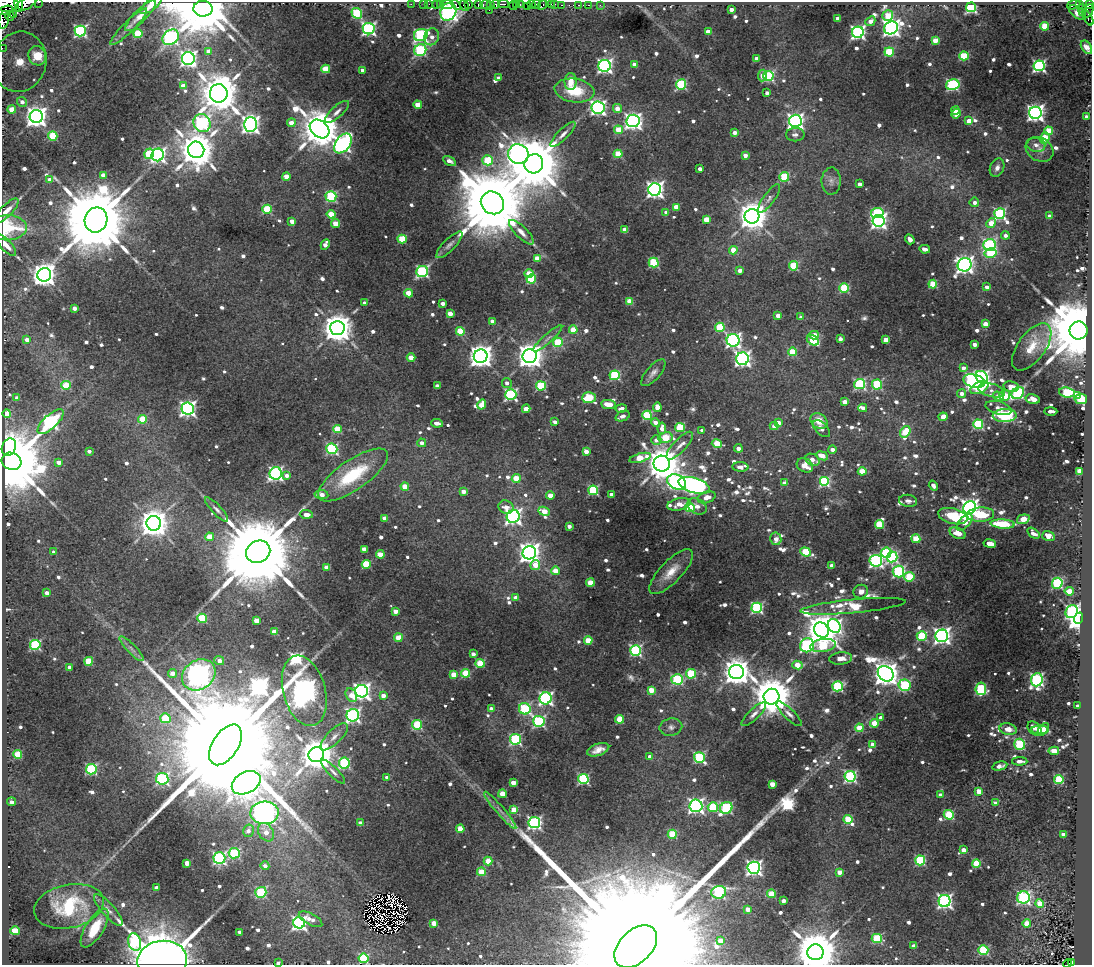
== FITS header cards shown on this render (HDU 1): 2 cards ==
NAXIS1  =                 1090
NAXIS2  =                  963

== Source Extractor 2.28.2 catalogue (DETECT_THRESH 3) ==
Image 1090 x 963 px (HDU 1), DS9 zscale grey, 1 PNG px = 1 image px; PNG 1094 x 967 px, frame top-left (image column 1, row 963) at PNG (2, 2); each listed source drawn as its Kron ellipse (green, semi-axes under 4 px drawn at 4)
Background 0.463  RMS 0.013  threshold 0.0399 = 3 sigma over >= 5 px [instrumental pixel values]
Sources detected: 907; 6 with non-positive FLUX_AUTO (blend fragments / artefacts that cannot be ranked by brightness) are neither listed nor drawn; of the other 901, the 500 brightest by FLUX_AUTO listed and drawn (401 fainter detections omitted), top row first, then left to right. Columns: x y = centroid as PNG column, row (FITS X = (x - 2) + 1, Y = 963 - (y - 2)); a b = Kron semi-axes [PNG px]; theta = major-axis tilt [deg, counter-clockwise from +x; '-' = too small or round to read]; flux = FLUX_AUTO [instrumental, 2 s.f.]
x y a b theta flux
38 2 3 2 - 88
6 4 13 7 -3 3800
19 4 6 4 -72 1000
26 4 12 5 31 1600
411 4 2 2 - 9.4
423 4 2 2 - 13
429 4 2 2 - 11
436 4 2 2 - 21
440 4 3 2 - 7.7
468 4 3 2 - 210
496 4 4 3 - 440
503 4 5 2 - 270
517 4 2 2 - 150
520 4 3 2 - 32
536 4 4 3 - 47
551 4 2 2 - 29
554 4 3 3 - 21
1079 4 3 3 - 160
1089 4 4 2 - 26
151 5 13 5 39 9.3
448 5 6 3 -1 110
456 5 5 3 - 500
478 5 4 2 - 38
486 5 5 3 - 220
531 5 4 3 - 390
542 5 5 3 - 40
561 5 3 2 - 190
578 5 3 2 - 35
589 5 3 2 - 15
600 5 2 2 - 6.8
1074 5 7 3 18 220
464 6 6 2 -55 41
491 6 3 3 - 140
513 6 4 3 - 140
527 6 2 2 - 160
971 7 5 5 - 140
1081 8 3 2 - 70
203 9 9 8 - 9600
5 10 8 3 16 960
489 10 2 2 - 19
731 10 4 4 - 7.7
1088 11 7 4 68 49
448 12 9 7 62 560
1077 12 10 5 -35 29
357 13 5 5 - 71
1083 13 3 2 - 44
13 15 4 3 - 360
888 15 5 5 - 30
10 16 5 4 - 550
140 16 21 6 46 8.7
1088 18 8 3 -60 120
838 19 4 4 - 7.3
4 20 9 5 81 1200
870 21 5 4 - 7
1045 26 4 4 - 35
129 27 25 5 45 6.7
891 28 7 6 - 510
369 29 6 5 - 230
80 31 5 5 - 170
708 32 4 4 - 14
858 32 6 5 - 280
138 33 4 4 - 46
421 35 7 6 - 170
171 37 9 7 40 280
432 37 8 7 - 6.7
935 40 4 4 - 18
1086 47 7 5 -55 5.7
2 48 3 2 - 6.7
420 50 6 6 - 120
209 51 4 4 - 10
889 52 5 4 - 52
37 56 10 8 -61 87
964 56 4 4 - 47
188 58 6 6 - 390
756 58 4 4 - 5.8
19 62 30 27 75 130
634 64 4 4 - 4.6
605 66 6 6 - 280
1039 66 5 5 - 200
326 69 4 4 - 35
362 70 4 3 - 5.6
762 75 6 4 85 14
768 76 5 5 - 110
499 78 4 3 - 5.5
571 81 8 6 88 12
681 84 5 5 - 96
953 85 7 5 13 140
183 86 4 4 - 11
574 91 20 11 -8 35
219 93 9 9 - 3800
767 93 4 3 - 4.6
22 102 5 5 - 4.4
418 105 4 4 - 20
598 108 6 6 - 300
617 108 4 4 - 10
12 109 4 4 - 16
956 110 4 3 - 16
337 112 15 5 42 5.1
1035 113 6 6 - 500
956 114 5 4 - 17
36 117 6 6 - 800
1086 117 3 3 - 5.1
633 121 6 6 - 440
795 121 6 6 - 380
969 121 4 4 - 12
202 123 9 8 - 240
291 123 4 4 - 12
250 124 7 6 - 500
319 129 11 8 -40 4000
618 130 4 4 - 29
1049 131 4 4 - 30
735 133 4 4 - 7.7
563 134 17 5 44 5.6
795 135 9 6 0 4.8
53 136 4 4 - 45
1045 138 6 4 70 33
343 143 11 7 53 390
1036 145 9 7 -13 5.3
196 150 8 8 - 3200
1040 150 14 11 -31 8.6
149 154 5 5 - 53
518 154 10 9 - 660
618 154 4 4 - 31
158 155 6 6 - 270
745 155 4 4 - 6.7
488 160 5 5 - 51
449 161 7 4 -31 5.5
534 164 10 9 - 9400
997 168 10 7 67 5.4
700 169 4 3 - 5
103 175 4 4 - 7.7
286 176 4 4 - 16
784 177 5 5 - 57
50 180 4 4 - 8
831 181 13 9 88 6.3
859 184 4 3 - 6.5
655 189 6 6 - 470
331 196 5 5 - 90
769 198 17 5 54 4.9
974 202 5 4 - 4.6
492 203 12 11 - 18000
676 207 4 4 - 14
267 209 5 4 - 47
7 211 16 6 45 8.2
666 212 4 4 - 4.9
877 213 6 5 - 78
331 214 4 4 - 27
1000 214 5 5 - 140
752 216 7 7 - 1700
1049 216 4 3 - 7.4
706 219 4 4 - 22
96 220 12 11 - 17000
292 221 4 4 - 9.6
878 221 6 6 - 360
991 223 5 4 - 14
335 224 4 4 - 22
7 228 19 12 0 59
625 230 4 4 - 15
521 232 16 5 -45 6.6
1005 235 4 4 - 4.4
402 239 4 4 - 47
910 239 5 4 - 6.4
325 244 5 4 - 7.4
6 245 14 5 -48 8
449 245 18 6 45 4.9
990 245 6 6 - 160
925 249 5 3 - 8.6
733 250 4 4 - 18
990 253 6 4 12 63
537 258 4 4 - 20
654 263 5 5 - 64
964 265 7 6 - 490
794 266 4 4 - 51
740 270 4 4 - 7.5
422 271 6 5 - 150
529 274 5 4 - 21
44 275 7 6 - 1100
531 279 5 4 - 51
933 284 4 4 - 35
987 287 4 3 - 7.6
844 288 5 4 - 51
408 293 4 4 - 21
629 301 4 4 - 18
364 303 4 3 - 4.6
443 303 4 3 - 5.8
74 308 4 4 - 7.1
450 313 4 4 - 12
778 316 4 4 - 9.6
801 317 4 3 - 4.6
492 321 4 3 - 5
985 324 4 4 - 15
720 327 5 5 - 54
337 328 7 7 - 2000
573 330 4 4 - 23
1078 330 9 9 - 17000
460 331 4 4 - 39
814 335 5 4 - 17
548 338 19 4 41 4.9
840 339 4 3 - 7.1
27 340 4 4 - 6.6
733 340 6 6 - 290
813 340 6 4 -29 63
886 340 4 4 - 20
558 342 5 4 - 50
974 344 4 4 - 7.1
1032 347 27 13 54 26
792 352 4 4 - 39
481 356 7 6 - 1000
530 356 7 7 - 1300
411 358 4 4 - 18
742 359 6 6 - 340
963 368 4 4 - 6.3
653 373 16 7 49 5.4
615 375 5 5 - 75
982 377 7 5 -47 210
974 381 11 6 -15 460
507 383 5 5 - 4.5
860 384 5 5 - 120
877 384 5 5 - 72
66 385 4 4 - 33
437 386 4 3 - 8.9
541 386 5 4 - 69
979 387 10 5 26 42
1011 387 8 5 -10 11
992 390 14 6 -13 4.7
1067 392 8 5 -7 75
962 393 4 4 - 6.9
1018 393 7 5 38 160
511 395 5 5 - 150
998 396 5 4 - 10
1004 396 5 5 - 31
1077 396 4 3 - 17
17 398 4 4 - 6.6
589 398 7 5 2 47
1033 399 7 4 -12 11
1081 399 6 5 - 45
844 402 4 4 - 11
608 404 7 4 -7 16
482 405 5 4 - 22
657 407 4 4 - 12
863 408 4 4 - 5.9
999 408 13 6 -15 7.1
188 409 6 6 - 390
526 409 4 4 - 15
621 409 5 3 - 5
1051 411 6 3 0 5.7
7 414 4 4 - 34
647 415 5 4 - 66
1005 415 12 6 2 94
623 416 7 5 23 5.1
943 417 4 4 - 16
143 419 4 4 - 31
819 421 9 7 -36 14
50 422 16 7 43 290
555 422 4 3 - 5.3
655 422 4 3 - 6.4
437 423 6 3 -8 6
778 423 4 4 - 8.9
978 424 5 5 - 78
774 426 4 4 - 6.9
680 427 5 4 - 55
662 428 6 4 83 7.4
337 429 4 4 - 30
821 429 10 6 -47 4.5
702 430 4 3 - 4.4
905 432 6 4 53 36
665 438 7 5 14 38
656 440 5 4 - 6
422 443 4 4 - 5.1
717 443 5 4 - 30
680 446 18 6 47 6.5
9 447 9 6 64 400
738 448 4 3 - 6.8
332 449 5 5 - 120
832 450 4 4 - 5.2
89 451 4 3 - 4.4
586 451 4 4 - 10
822 456 6 4 -23 14
640 458 11 4 16 30
812 460 7 5 -31 7.6
11 461 10 8 -25 16000
59 462 4 4 - 8.7
662 464 8 8 - 2500
805 465 8 6 -30 20
740 467 8 4 -3 4.9
862 471 4 4 - 29
1080 471 4 4 - 29
276 473 6 6 - 240
353 475 41 15 35 62
287 476 4 4 - 5.5
516 479 4 4 - 26
677 482 10 7 -25 250
824 482 5 5 - 100
784 483 4 4 - 5.4
694 485 16 7 -18 400
405 486 4 4 - 20
933 486 5 4 - 4.3
593 490 5 5 - 79
463 491 4 4 - 9.5
611 494 4 3 - 5.3
321 495 7 4 -9 9
550 495 4 4 - 12
707 497 9 5 19 9.7
908 501 9 6 -7 4.9
679 504 12 6 12 10
697 506 10 7 -29 6.8
506 507 8 6 -24 8.4
690 507 5 4 - 54
969 508 7 6 - 540
217 509 16 5 -46 4.4
544 511 6 4 -23 18
306 514 6 4 -4 6.4
981 515 13 7 3 39
513 516 6 6 - 370
953 516 15 7 -14 58
385 518 4 4 - 13
1023 519 6 4 18 20
964 522 10 5 47 14
154 523 7 7 - 1700
1003 524 12 4 -3 44
879 525 4 4 - 44
569 526 4 3 - 5.3
958 533 8 5 -22 12
1033 533 7 4 -37 5.3
1048 536 6 5 - 8
209 537 4 4 - 19
776 539 6 5 - 7.7
916 539 4 4 - 30
990 543 6 4 -8 15
364 549 4 4 - 16
54 552 4 4 - 5
258 552 12 11 - 25000
806 552 5 4 - 43
529 553 7 6 - 780
886 553 5 5 - 73
380 554 4 4 - 21
892 557 5 5 - 130
876 561 6 6 - 250
366 564 4 4 - 46
535 565 5 4 - 17
832 565 4 4 - 10
327 567 4 4 - 17
555 571 4 4 - 17
671 572 29 11 46 19
898 572 6 6 - 160
909 577 5 4 - 39
590 583 4 4 - 27
1057 583 5 5 - 110
1069 591 4 4 - 20
861 592 7 6 - 5.8
47 593 4 4 - 6.3
516 598 4 4 - 8
853 606 53 7 5 57
757 608 5 5 - 130
395 611 4 4 - 8.7
1072 612 7 6 - 170
202 618 5 4 - 54
1079 618 6 4 69 920
256 621 4 4 - 14
834 626 7 6 - 230
821 630 8 7 - 2700
274 632 4 4 - 14
922 636 5 5 - 70
942 636 6 6 - 430
398 638 4 4 - 27
588 641 4 4 - 26
35 645 5 5 - 100
807 645 7 6 - 170
823 646 13 6 8 53
131 649 16 4 -46 4.3
636 650 5 5 - 140
473 654 4 3 - 5.2
841 658 11 6 6 7.6
89 661 4 4 - 35
219 661 5 4 - 6.6
480 663 4 4 - 45
797 665 5 4 - 22
70 667 4 4 - 8.1
736 672 7 7 - 1400
172 673 4 4 - 9.9
466 673 4 4 - 39
691 674 5 5 - 53
886 674 9 7 -44 1300
199 675 18 14 33 1500
454 675 4 4 - 22
677 679 5 5 - 99
1037 680 6 5 - 190
905 685 6 6 - 91
838 686 5 5 - 95
981 689 6 5 - 95
651 690 4 4 - 21
304 691 36 21 -75 1800
362 691 6 6 - 490
351 695 7 5 -60 13
383 696 4 4 - 9.1
772 697 8 7 - 4100
546 698 6 6 - 240
1077 706 3 3 - 4.5
491 709 4 3 - 6.5
525 709 6 5 - 92
754 714 16 5 44 4.9
789 714 16 5 -44 4.6
353 715 6 6 - 260
165 718 5 5 - 48
881 718 4 3 - 6.6
620 719 4 4 - 36
539 721 6 5 - 140
874 723 4 4 - 27
417 725 5 5 - 50
671 727 11 8 13 5
859 728 4 4 - 27
1035 728 8 5 -46 5
1008 729 9 5 -10 8.8
1043 729 7 4 51 18
1040 730 9 4 -1 23
334 737 18 7 45 7
515 739 5 5 - 120
873 744 4 4 - 11
1020 744 5 5 - 78
225 745 23 12 57 85000
598 750 11 6 19 7.8
1054 751 5 4 - 18
18 754 4 4 - 39
316 755 8 7 - 2600
650 757 4 4 - 5.3
699 757 5 5 - 110
1020 761 7 3 -1 4.7
344 763 5 5 - 110
1000 766 8 4 13 5
91 769 5 5 - 110
333 772 16 5 -46 4.5
850 776 5 5 - 160
387 777 4 3 - 5.1
162 779 6 6 - 150
583 779 5 5 - 120
1059 779 4 4 - 52
246 783 15 10 28 2200
513 783 4 4 - 15
772 784 4 4 - 13
979 791 4 4 - 18
502 794 4 4 - 20
940 795 4 3 - 4.7
12 802 4 4 - 7.2
995 803 4 4 - 4.5
696 806 6 6 - 330
713 807 5 5 - 55
726 808 6 5 - 130
500 810 24 3 -49 5.9
514 810 4 4 - 25
264 813 14 11 3 1200
949 815 5 4 - 51
848 819 4 4 - 42
360 823 4 4 - 5.5
534 823 6 5 - 230
460 829 4 4 - 21
248 831 6 5 - 4.8
266 832 10 7 -57 9.9
672 834 4 4 - 46
1063 834 4 4 - 11
963 850 4 4 - 13
234 853 5 5 - 91
219 858 6 6 - 170
920 860 5 5 - 87
488 861 4 4 - 21
187 863 4 4 - 14
976 863 4 4 - 41
265 866 4 4 - 5.3
754 868 6 6 - 330
481 872 4 4 - 27
839 872 4 4 - 12
157 888 4 4 - 8.7
261 892 5 5 - 75
719 892 7 6 - 110
771 894 4 4 - 32
1023 897 6 6 - 190
783 901 4 3 - 6
945 901 6 6 - 280
1040 904 4 4 - 23
69 906 35 21 12 70
748 909 4 4 - 11
108 910 20 6 -48 6.4
311 919 13 5 -27 8.5
299 923 6 5 - 290
434 923 4 4 - 12
1027 923 4 4 - 24
95 928 22 9 59 26
15 931 4 4 - 40
240 932 4 3 - 5.8
877 938 5 4 - 57
720 941 4 4 - 14
135 942 9 6 -73 110
636 946 25 16 45 220000
914 946 4 4 - 7.7
983 950 5 5 - 75
815 952 8 8 - 5400
364 958 5 4 - 73
162 960 25 19 6 2300
278 963 3 3 - 4.9
1071 963 3 3 - 38
1068 964 4 3 - 12
At the frame edge (FLAGS 8, measured only in part): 18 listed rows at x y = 38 2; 6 4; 19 4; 26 4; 151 5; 203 9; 5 10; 1088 11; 4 20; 2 48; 7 228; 6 245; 636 946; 815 952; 162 960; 278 963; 1071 963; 1068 964
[401 fainter detections neither listed nor drawn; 6 non-positive-flux detections neither listed nor drawn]